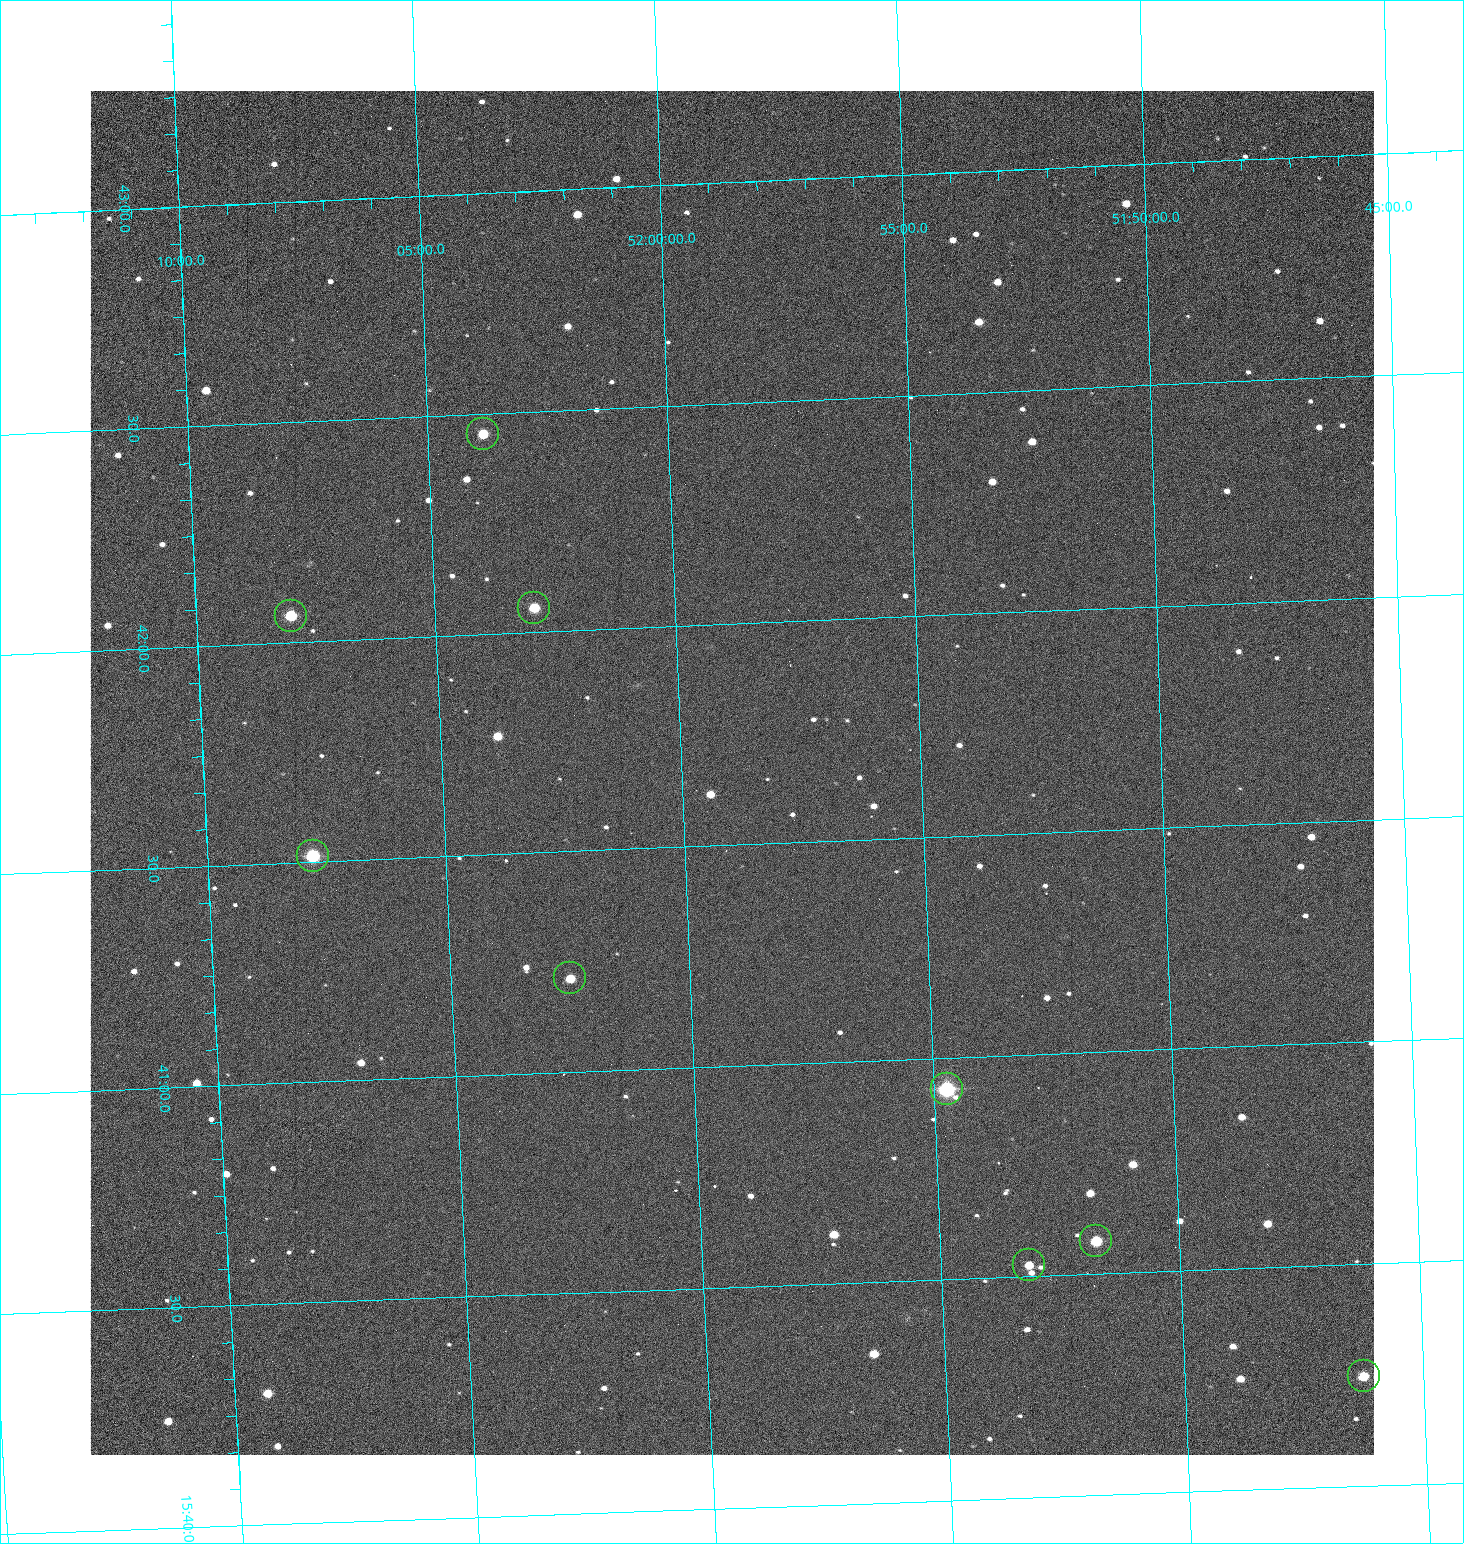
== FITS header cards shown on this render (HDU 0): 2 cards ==
NAXIS1  =                 1284 /fastest changing axis
NAXIS2  =                 1364 /next to fastest changing axis

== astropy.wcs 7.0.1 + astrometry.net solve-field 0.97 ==
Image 1284 x 1364 px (HDU 0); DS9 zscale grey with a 90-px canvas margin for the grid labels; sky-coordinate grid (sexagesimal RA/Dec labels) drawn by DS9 from the SOLVED WCS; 9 Tycho-2 reference stars matched to detected sources circled (green)
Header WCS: RA---TAN/DEC--TAN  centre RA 15:41:40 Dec +51:59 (235.42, +51.98 deg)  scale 1.26 arcsec/px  FOV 26.9' x 28.5'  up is +92 deg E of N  parity flipped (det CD > 0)
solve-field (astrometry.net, Tycho-2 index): VERIFIED the header's WCS against the Tycho-2 star catalogue (9 matches, 0 conflicts) and refined it, rather than solving blind
Solved WCS: RA---TAN-SIP/DEC--TAN-SIP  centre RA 15:41:40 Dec +51:59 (235.42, +51.98 deg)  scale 1.25 arcsec/px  FOV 26.8' x 28.5'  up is +92 deg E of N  parity flipped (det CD > 0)
The solver's refit moves the header's centre by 0.74 arcsec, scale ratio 0.9974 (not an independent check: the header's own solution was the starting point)
Tycho-2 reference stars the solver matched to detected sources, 9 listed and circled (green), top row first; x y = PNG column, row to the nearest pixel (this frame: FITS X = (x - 90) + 1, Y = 1364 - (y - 91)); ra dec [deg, ICRS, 3 dp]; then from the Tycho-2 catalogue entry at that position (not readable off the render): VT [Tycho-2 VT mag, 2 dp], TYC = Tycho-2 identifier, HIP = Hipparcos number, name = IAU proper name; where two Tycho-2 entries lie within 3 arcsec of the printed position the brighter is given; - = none
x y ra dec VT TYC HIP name
483 434 235.614 +52.064 11.61 3489-1132-1 - -
534 608 235.514 +52.049 11.19 3489-1407-1 - -
291 616 235.515 +52.133 11.12 3489-1380-1 - -
313 856 235.378 +52.130 9.31 3489-1322-1 76850 -
570 978 235.303 +52.042 11.52 3489-958-1 - -
947 1089 235.232 +51.912 9.59 3489-824-1 - -
1096 1241 235.143 +51.862 10.97 3489-1016-1 - -
1029 1265 235.131 +51.886 12.29 3489-908-1 - -
1364 1376 235.062 +51.771 11.53 3489-1453-1 - -